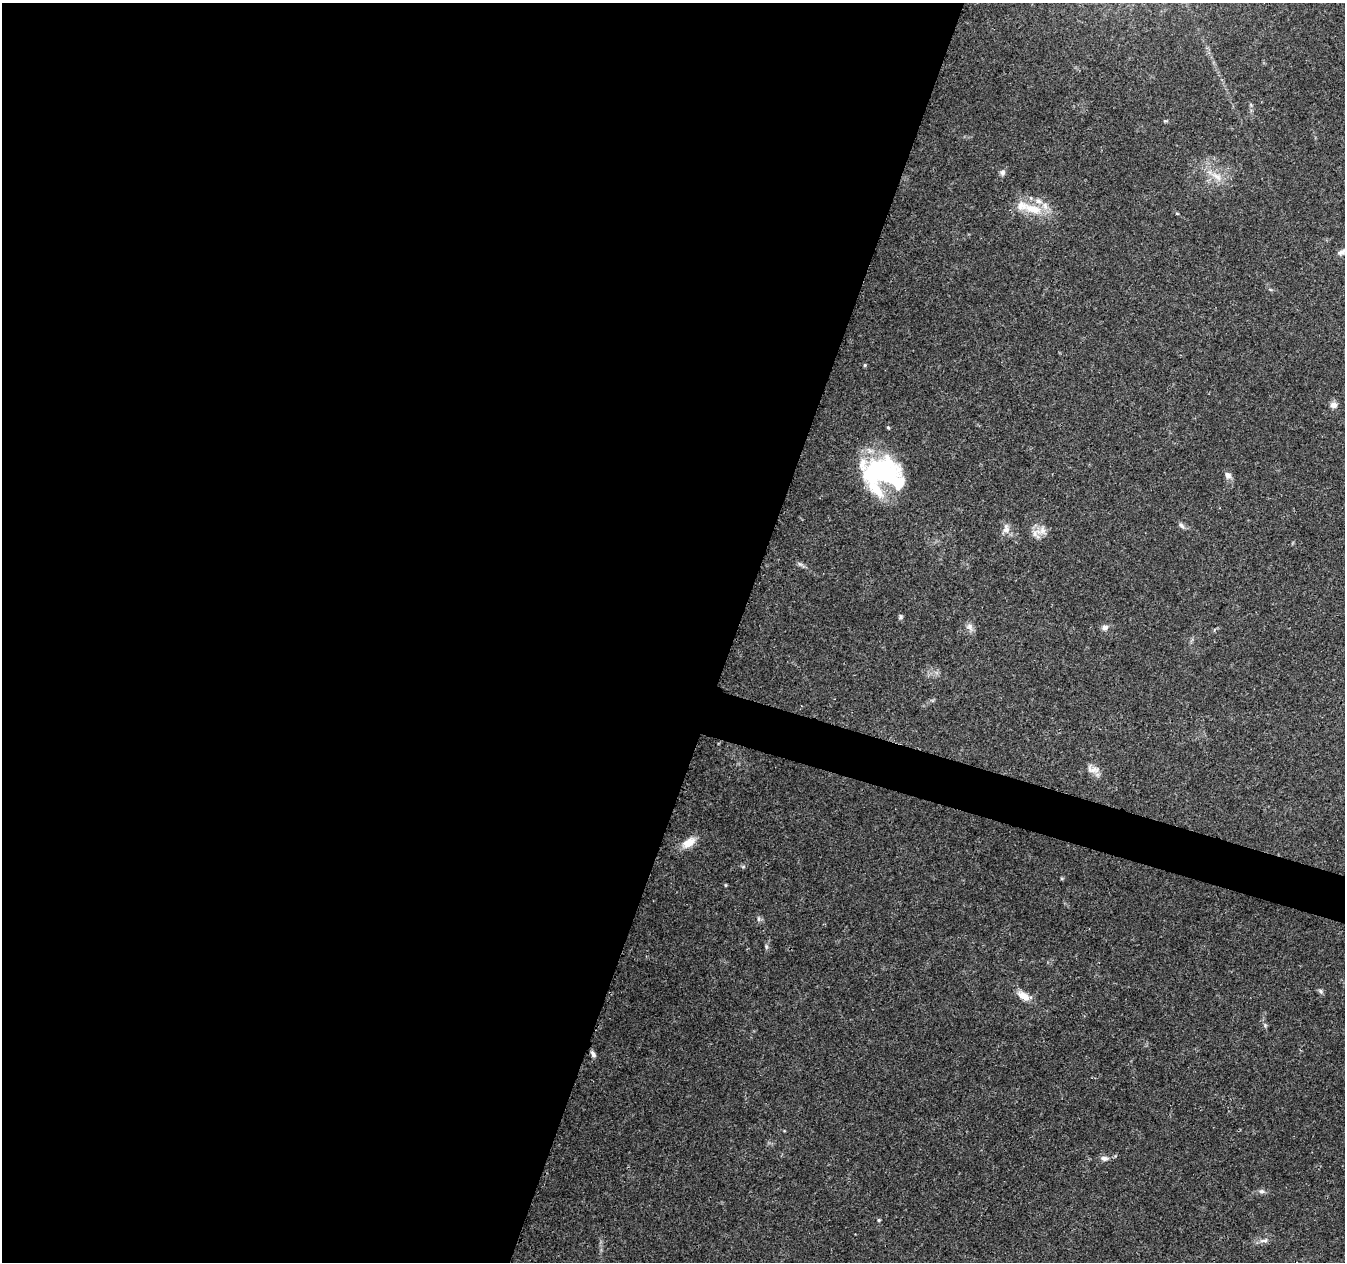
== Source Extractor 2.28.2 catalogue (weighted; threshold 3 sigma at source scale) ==
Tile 5 of 4 x 4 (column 1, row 2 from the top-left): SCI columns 11-1353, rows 2802-4061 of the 5388 x 5541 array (HDU 1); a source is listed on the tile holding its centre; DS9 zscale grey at full resolution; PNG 1347 x 1264 px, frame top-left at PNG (2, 3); no overlay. Shown black and unused: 57% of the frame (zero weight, under 3 of 4 exposures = <1% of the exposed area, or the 3 px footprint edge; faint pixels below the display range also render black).
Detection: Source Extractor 2.28.2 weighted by HDU 2 'WHT'; one run over the whole footprint, this tile lists its part. Background 0.0487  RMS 0.0025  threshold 0.0113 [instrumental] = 3 sigma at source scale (4.5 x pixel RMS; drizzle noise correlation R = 1.50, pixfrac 1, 0.0396/0.0396 arcsec/px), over >= 5 px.
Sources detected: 34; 1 inside a brighter object's white glare — not listed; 4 inside a brighter listed object's ellipse — not listed separately; the other 29 listed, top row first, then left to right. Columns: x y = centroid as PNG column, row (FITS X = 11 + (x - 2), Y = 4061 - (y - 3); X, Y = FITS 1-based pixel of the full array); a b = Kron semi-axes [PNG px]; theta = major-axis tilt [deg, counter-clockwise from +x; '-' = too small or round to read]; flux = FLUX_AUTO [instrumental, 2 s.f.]
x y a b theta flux
1002 172 8 6 85 0.8
1216 176 19 8 -31 2.9
1032 209 30 13 -15 6.7
1343 252 16 6 18 1.3
865 365 5 4 - 0.3
1333 405 10 8 -2 1.2
888 427 4 4 - 0.28
879 471 56 28 -20 32
1228 475 10 8 -61 1.1
1181 525 9 6 -50 0.72
1006 529 15 9 87 1.6
1043 530 14 10 -87 2.2
800 564 8 5 -43 0.58
900 617 6 5 - 0.45
970 627 12 8 -71 1.2
1105 627 8 7 - 1
1093 769 18 10 -17 2
689 843 18 10 32 3.3
726 885 5 3 - 0.23
758 919 8 4 90 0.52
766 947 8 4 -82 0.47
1320 991 7 5 -48 0.52
1023 996 17 9 -34 2.8
1265 1025 5 5 - 0.38
593 1054 9 5 -62 0.77
1104 1158 10 7 -6 1
1262 1191 8 6 0 0.69
879 1220 4 4 - 0.29
1264 1240 14 5 8 1.1
Isophote crosses this tile's border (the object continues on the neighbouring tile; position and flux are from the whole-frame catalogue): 1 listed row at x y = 1343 252